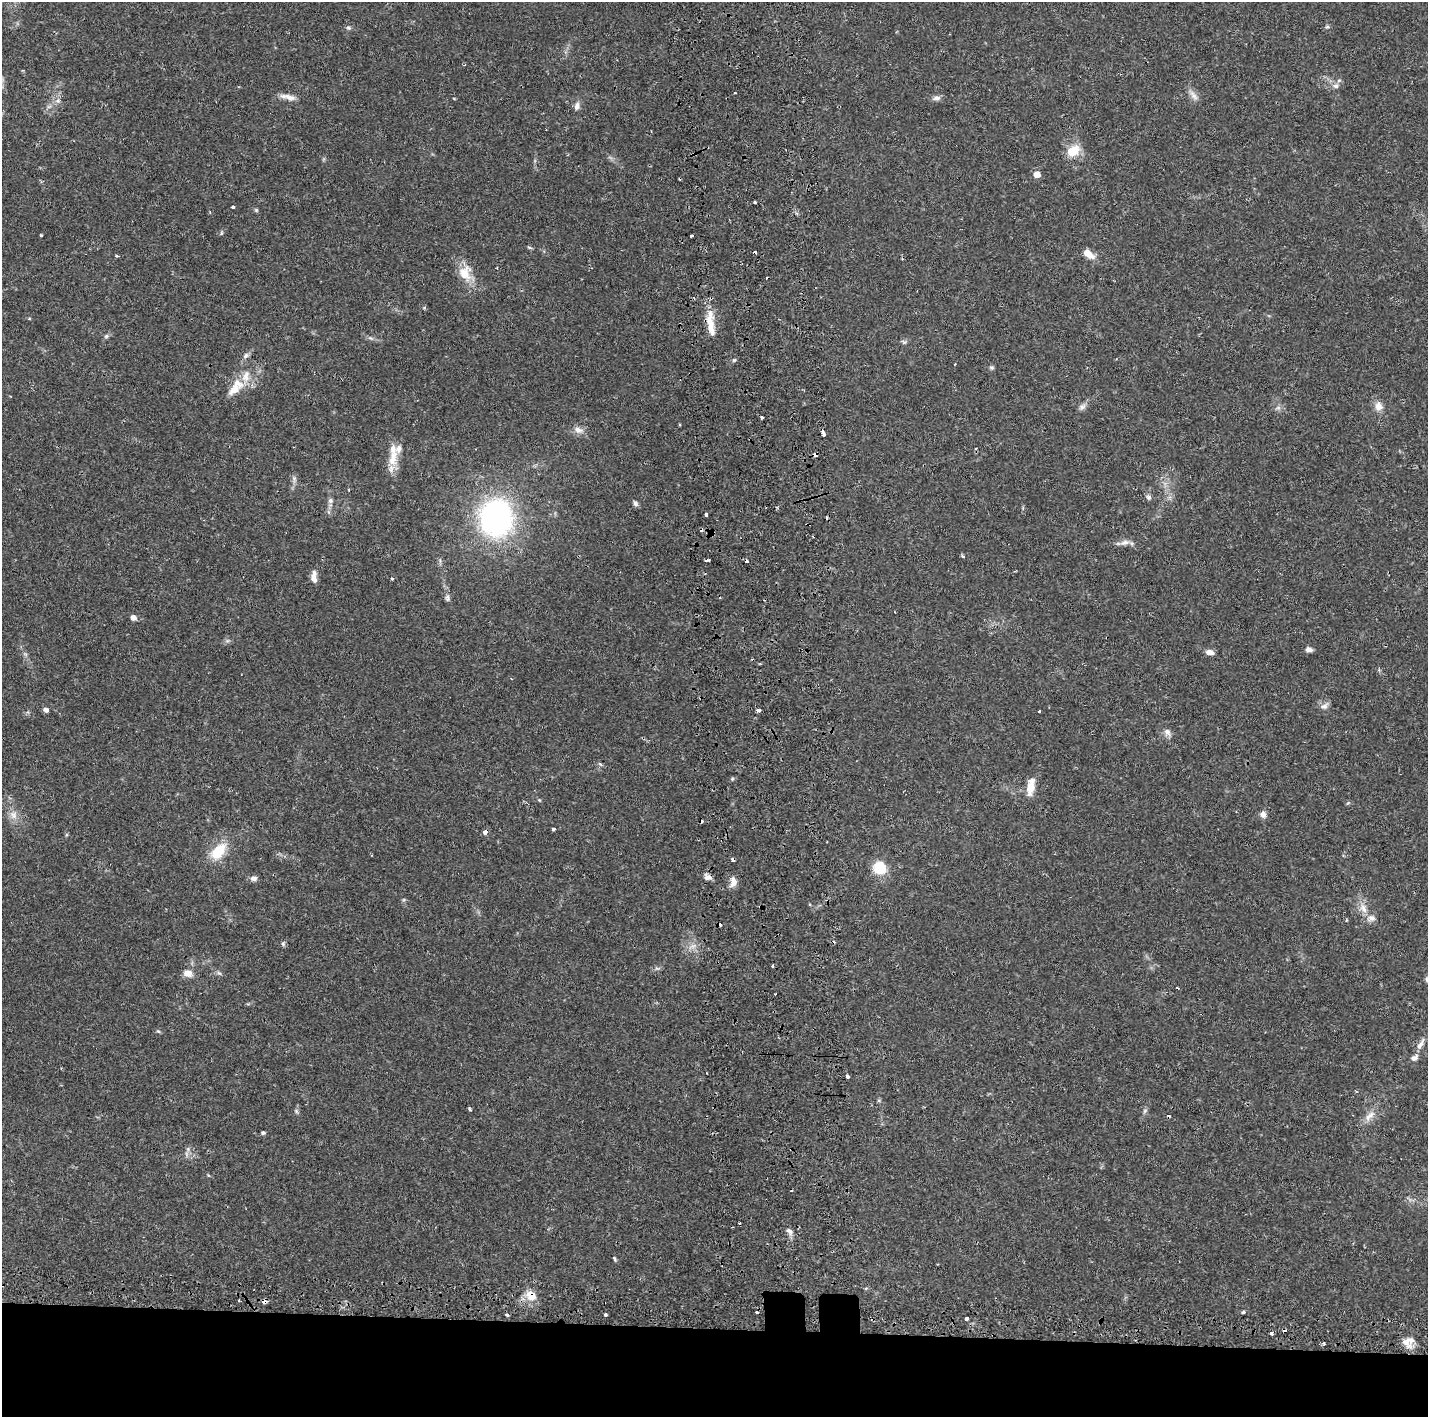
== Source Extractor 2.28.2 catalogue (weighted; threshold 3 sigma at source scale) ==
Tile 8 of 3 x 3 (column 2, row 3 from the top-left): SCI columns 1650-3075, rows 128-1542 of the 4778 x 4489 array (HDU 1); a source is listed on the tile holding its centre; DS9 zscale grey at full resolution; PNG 1430 x 1419 px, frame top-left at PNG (2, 2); no overlay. Shown black and unused: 7% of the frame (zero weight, under 2 of 3 exposures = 4% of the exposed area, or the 3 px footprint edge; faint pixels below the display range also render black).
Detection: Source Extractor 2.28.2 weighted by HDU 2 'WHT'; one run over the whole footprint, this tile lists its part. Background 0.0505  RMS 0.0035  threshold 0.0159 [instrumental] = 3 sigma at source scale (4.5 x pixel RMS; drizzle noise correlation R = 1.50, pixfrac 1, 0.0396/0.0396 arcsec/px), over >= 5 px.
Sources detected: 125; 15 cosmic-ray / hot-pixel residue — not listed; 6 inside a brighter listed object's ellipse — not listed separately; the other 104 listed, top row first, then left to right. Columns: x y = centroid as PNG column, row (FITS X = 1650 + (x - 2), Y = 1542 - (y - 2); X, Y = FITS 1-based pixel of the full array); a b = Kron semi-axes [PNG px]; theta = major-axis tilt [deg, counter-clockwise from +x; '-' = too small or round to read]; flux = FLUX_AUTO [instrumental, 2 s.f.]
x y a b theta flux
1327 27 6 4 0 0.5
348 28 7 6 - 0.72
1336 86 8 7 - 1.3
735 93 3 2 - 0.57
1193 95 18 7 -55 2.1
288 97 21 7 -14 2.6
936 98 12 6 4 1.4
58 101 7 6 - 1.1
577 106 10 7 74 1.6
1073 151 19 14 37 6.2
1037 174 5 5 - 3.7
755 202 3 3 - 1.2
233 207 3 3 - 0.54
256 210 7 4 -45 0.5
221 233 6 4 71 0.43
41 235 3 3 - 0.42
691 236 3 3 - 1.2
529 247 7 3 -19 0.46
1088 254 14 7 -39 4.1
116 256 5 3 - 0.38
465 273 24 16 -69 6.8
694 298 4 3 - 0.35
424 308 6 4 19 0.38
711 328 45 9 -87 7.3
106 336 7 5 6 0.72
370 338 8 4 -15 0.82
904 342 7 6 - 0.73
734 360 6 5 - 0.53
992 368 6 6 - 0.66
246 377 37 10 68 6
1378 406 12 10 -81 2.8
1082 407 11 7 33 1.4
1278 408 7 4 0 0.82
578 430 14 9 -15 2.3
823 433 5 3 - 5.5
815 455 4 3 - 2.3
393 458 28 12 82 6.6
294 479 10 6 -75 1.2
1149 497 7 7 - 0.94
330 501 8 7 - 1
635 503 8 6 -68 1
777 507 4 3 - 0.35
706 515 4 3 - 1.3
496 518 39 35 -86 79
1125 542 14 7 16 2.1
963 556 3 3 - 0.81
706 560 4 3 - 0.87
314 577 15 7 -89 2.4
392 578 3 3 - 1.1
447 598 9 6 -77 0.97
133 617 6 5 - 2
227 641 7 4 18 0.65
1309 649 9 6 -9 1.3
1210 652 8 5 -9 2.4
25 654 6 5 - 0.68
1324 706 12 7 41 1.6
46 710 5 4 - 1.5
758 710 4 3 - 1.4
1040 711 3 3 - 1.2
1167 732 11 7 -54 1.6
600 764 7 3 -36 0.5
732 779 6 4 46 0.46
1031 787 20 8 79 5.2
539 800 4 4 - 0.35
1348 803 6 4 34 0.45
13 815 13 10 -61 2.9
1263 815 8 7 - 1.8
553 829 3 3 - 1.1
485 832 4 3 - 2.2
218 851 23 13 49 9.1
879 868 13 12 - 9.7
708 877 10 7 -23 1.7
253 878 9 7 14 1.3
733 882 12 7 87 2.9
810 904 4 3 - 0.36
1363 908 16 8 -66 3.3
1346 920 4 3 - 0.31
283 944 7 5 -90 0.64
693 946 15 6 22 2.3
773 966 3 3 - 1.9
657 968 7 4 -1 0.71
188 973 11 8 -19 3
219 973 7 4 -43 0.65
158 1031 6 4 -41 0.47
1420 1044 16 7 58 2.2
847 1076 4 3 - 3
470 1109 4 3 - 0.56
296 1111 6 5 - 0.64
1145 1111 7 5 46 0.72
1369 1116 21 7 50 3.1
263 1133 5 4 - 0.57
188 1149 6 5 - 0.81
789 1231 11 7 -47 1.5
615 1259 5 3 - 0.71
531 1296 13 11 -47 5.2
239 1300 3 2 - 0.4
264 1301 5 4 - 1.6
1243 1312 4 3 - 0.92
507 1315 4 4 - 0.51
605 1315 4 3 - 1.3
966 1318 3 3 - 2
1271 1333 4 3 - 1.9
1406 1342 19 11 -51 3.5
1324 1343 5 3 - 0.42
Overlapping masked pixels (flux is a lower limit): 6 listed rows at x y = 823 433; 815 455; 485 832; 708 877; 531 1296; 264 1301